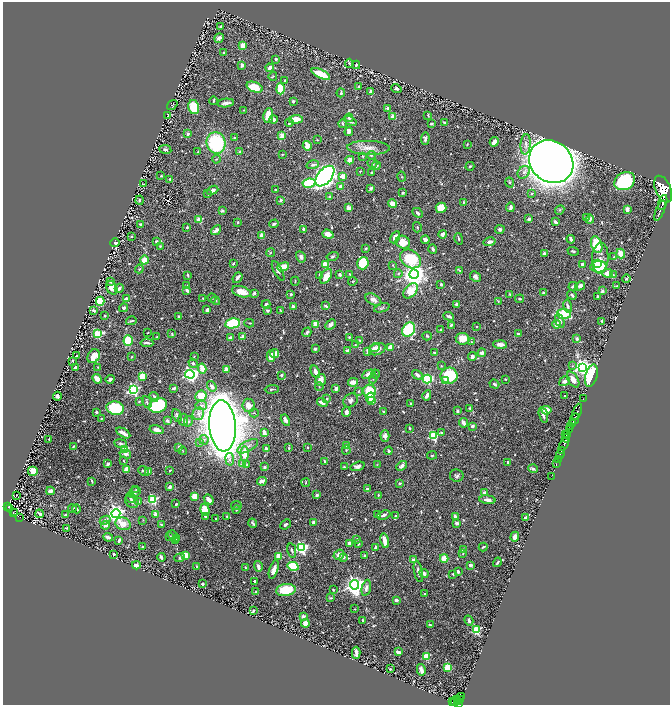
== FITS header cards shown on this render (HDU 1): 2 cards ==
NAXIS1  =                 1335
NAXIS2  =                 1406

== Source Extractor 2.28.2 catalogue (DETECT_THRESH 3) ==
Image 1335 x 1406 px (HDU 1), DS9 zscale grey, zoomed out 1/2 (1 PNG px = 2 x 2 image px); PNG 672 x 707 px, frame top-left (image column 2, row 1406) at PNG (3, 2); each listed source drawn as its Kron ellipse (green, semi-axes under 4 px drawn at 4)
Background 0.766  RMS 0.019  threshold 0.0568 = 3 sigma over >= 5 px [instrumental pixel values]
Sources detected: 768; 29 cannot appear on this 1/2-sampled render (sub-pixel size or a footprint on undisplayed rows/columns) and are neither listed nor drawn; of the other 739, the 500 brightest by FLUX_AUTO listed and drawn (239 fainter detections omitted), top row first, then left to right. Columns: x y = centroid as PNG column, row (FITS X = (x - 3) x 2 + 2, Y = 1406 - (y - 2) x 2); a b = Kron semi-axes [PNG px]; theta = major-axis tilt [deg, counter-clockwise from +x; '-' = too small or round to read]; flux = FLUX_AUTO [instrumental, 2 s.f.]
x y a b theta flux
221 26 3 2 - 5
219 38 5 4 - 17
242 46 4 3 - 57
224 53 3 3 - 4.8
276 59 2 2 - 15
349 63 4 3 - 4.5
242 65 4 3 - 9.5
356 65 4 3 - 5.4
270 68 4 2 - 22
321 74 10 4 -25 90
273 76 4 2 - 3.1
285 81 3 3 - 2.9
254 87 8 5 -21 96
359 87 4 3 - 3.8
396 88 5 3 - 8.2
280 89 5 3 - 120
371 91 4 3 - 8.2
341 93 4 2 - 6.2
214 101 4 2 - 6.1
293 101 3 3 - 6.2
226 103 8 3 6 14
172 105 6 3 36 2.9
194 107 7 5 -78 95
387 108 2 2 - 22
244 110 3 2 - 3.4
268 115 7 4 81 52
428 115 3 2 - 3.2
168 116 4 3 - 6
393 117 3 2 - 86
349 118 4 3 - 11
273 119 4 3 - 22
296 119 7 4 5 48
350 121 6 4 -30 9.8
289 123 4 2 - 8.5
444 123 2 2 - 8.4
343 124 4 3 - 7.2
431 124 2 2 - 4.2
349 132 4 3 - 8.3
188 134 2 2 - 24
282 135 3 2 - 83
234 138 3 2 - 2.9
425 138 6 3 85 8.6
317 140 2 2 - 3
494 142 5 3 - 23
216 143 11 9 -74 290
467 144 3 2 - 2.9
526 144 10 5 86 20
307 146 4 4 - 37
369 148 21 7 -1 36
165 149 6 3 -9 5.7
198 152 4 2 - 2.9
240 152 4 3 - 5.2
282 154 3 2 - 2.8
371 155 4 4 - 6.2
362 156 3 3 - 3.6
216 159 4 3 - 3.1
350 160 4 4 - 37
551 162 23 20 -38 7600
372 163 5 3 - 5.2
313 165 6 3 15 8.2
376 166 4 3 - 6.8
470 166 4 3 - 6.1
360 171 2 2 - 3.4
524 172 7 5 47 14
372 173 3 2 - 3.3
161 176 3 2 - 3
325 176 12 7 50 2400
343 176 3 2 - 72
402 177 5 3 - 4.2
170 179 4 3 - 5
625 181 11 8 29 430
309 183 6 4 8 130
510 183 5 3 - 4.7
143 184 2 2 - 3.3
341 187 4 4 - 20
371 188 4 2 - 7.9
663 189 14 8 -67 16000
213 190 6 4 21 16
276 190 3 3 - 7.2
207 193 3 3 - 6.8
402 193 4 3 - 4.7
531 193 4 3 - 3.7
330 197 4 3 - 7.5
139 200 4 3 - 7.2
281 200 2 2 - 22
463 202 4 2 - 3.7
663 202 8 2 73 1300
392 204 4 4 - 40
510 207 5 3 - 15
349 208 4 3 - 16
441 208 5 5 - 92
627 209 3 3 - 24
560 210 5 3 - 4.3
222 211 3 2 - 6.5
660 211 11 2 69 1200
418 213 6 3 -45 9.6
586 218 3 2 - 3.3
529 219 4 3 - 8.2
590 219 4 3 - 13
199 220 3 2 - 100
237 222 3 2 - 9.1
555 222 4 3 - 15
141 224 4 2 - 5.4
274 224 5 3 - 7.5
187 227 2 2 - 3.6
417 227 5 3 - 4.2
500 229 5 4 - 7.9
216 230 5 3 - 20
304 230 3 2 - 24
328 234 6 4 -20 23
443 234 4 3 - 9.1
261 235 2 2 - 44
131 236 2 2 - 3.9
395 237 6 4 62 32
459 239 6 2 -77 4.2
571 239 4 2 - 15
425 240 4 3 - 18
156 241 3 3 - 7.1
403 242 7 6 - 68
490 242 6 3 14 11
115 243 5 3 - 5.5
597 245 8 5 -70 150
160 246 3 2 - 3.2
366 248 3 2 - 4.6
433 249 5 3 - 11
573 251 6 3 -17 4.8
270 253 4 2 - 2.9
544 253 4 3 - 13
621 254 5 4 - 53
333 256 6 4 15 6.9
301 257 6 4 -60 11
614 257 4 3 - 3.6
600 258 15 8 86 29
411 259 11 8 -35 170
144 260 4 3 - 51
233 263 4 2 - 4
363 263 6 5 - 130
325 264 4 3 - 90
582 264 3 2 - 19
598 264 3 3 - 19
393 265 3 3 - 3.3
283 267 6 3 20 56
598 267 8 5 5 150
139 269 4 3 - 3.3
278 271 11 4 -62 14
460 271 4 3 - 4.5
608 273 5 4 - 47
349 274 2 2 - 3.5
398 274 4 3 - 4.9
414 274 5 4 - 3600
188 275 4 2 - 6.5
340 275 3 2 - 11
613 275 3 3 - 3.4
320 276 3 3 - 6.8
326 276 8 5 59 42
475 277 6 4 -45 13
237 278 6 2 52 15
626 278 4 3 - 4.2
295 281 4 2 - 3.7
353 281 4 2 - 3
111 282 3 2 - 4.1
441 284 3 3 - 6.9
187 286 4 3 - 6.5
573 286 5 3 - 10
580 286 5 4 - 16
617 286 4 2 - 2.9
112 288 7 5 -61 25
119 288 5 3 - 11
187 290 4 3 - 12
411 291 9 5 50 72
602 291 3 3 - 9.5
241 292 9 5 -16 56
254 293 2 2 - 27
544 293 3 3 - 11
291 294 3 3 - 6.8
510 294 4 3 - 3.2
572 295 5 2 - 10
597 296 3 2 - 5.9
212 298 4 3 - 3.2
126 299 4 3 - 13
203 299 4 3 - 3.9
520 299 4 3 - 4.8
373 300 9 5 -32 19
100 301 4 4 - 120
216 301 4 3 - 4.5
498 301 3 3 - 3.3
266 304 4 2 - 10
457 304 3 3 - 17
293 306 4 3 - 9.6
326 306 4 2 - 10
568 306 7 4 -79 11
124 308 4 4 - 7.3
382 308 8 3 18 5.2
93 310 3 3 - 12
207 310 3 2 - 7.1
280 310 2 2 - 2.8
267 311 4 3 - 5.4
564 314 7 5 -4 140
105 316 2 2 - 4.1
449 316 5 3 - 8.1
179 317 3 2 - 3.9
131 321 5 2 - 6
560 321 7 4 -69 14
602 321 2 2 - 6.4
233 323 7 5 10 190
249 323 5 3 - 3.7
316 324 4 3 - 47
557 324 4 4 - 20
330 325 6 3 43 16
451 325 2 2 - 12
477 327 2 2 - 3.7
409 330 7 6 - 240
441 330 3 2 - 4.6
307 332 5 3 - 9.5
147 333 3 1 - 3
97 334 4 3 - 230
172 334 3 2 - 4.3
518 334 2 2 - 17
427 336 4 3 - 4
157 337 2 2 - 3.1
243 337 3 3 - 22
349 337 2 2 - 4
230 338 4 3 - 13
462 339 7 6 - 53
577 339 4 3 - 9.7
128 340 5 4 - 100
360 341 4 2 - 3.9
472 342 3 2 - 4
147 343 6 2 -4 11
500 344 7 3 -3 21
355 345 2 2 - 4.1
375 347 5 3 - 11
391 347 4 3 - 72
315 349 3 2 - 9.4
377 349 8 5 23 31
347 351 3 2 - 26
368 351 4 3 - 12
434 353 4 2 - 3.3
482 353 4 3 - 17
274 354 4 3 - 35
76 356 3 2 - 3.2
94 356 7 6 - 59
194 356 3 3 - 3.4
271 356 5 4 - 54
132 357 3 2 - 3.3
472 357 4 3 - 13
73 361 3 2 - 3.2
193 363 5 4 - 7.6
441 366 2 2 - 3.7
572 366 3 3 - 3.1
75 367 3 2 - 6.8
98 367 2 2 - 2.9
582 367 4 4 - 1400
202 368 5 3 - 41
226 369 2 2 - 54
315 372 6 4 -66 20
190 374 5 4 - 1000
368 374 6 4 27 23
376 374 4 3 - 4.6
281 375 2 2 - 17
417 375 6 3 -34 14
142 376 4 3 - 86
449 376 8 8 - 260
591 376 11 6 74 260
373 378 5 2 - 3.8
97 379 5 3 - 35
110 379 4 3 - 7.9
427 379 4 4 - 300
505 379 3 2 - 4
573 379 9 5 -57 30
321 380 6 5 - 29
446 381 4 3 - 9.6
565 381 5 4 - 11
353 382 5 3 - 24
494 384 5 3 - 7.9
212 386 5 4 - 16
319 386 4 2 - 3.1
174 388 4 2 - 9.7
336 388 3 3 - 16
272 389 7 2 4 4.9
133 390 4 4 - 630
359 391 4 3 - 4.4
370 391 7 6 - 110
427 395 5 3 - 14
57 396 4 3 - 11
201 396 6 5 - 75
565 396 2 2 - 5.5
154 397 5 3 - 7.6
370 398 5 4 - 40
327 399 4 3 - 4.9
583 399 2 1 - 33
350 400 8 6 40 13
139 401 2 2 - 3.1
371 401 3 2 - 55
147 402 6 3 -62 6.1
322 403 6 3 -32 21
410 403 2 2 - 5.7
158 405 9 7 25 270
201 405 6 4 9 12
248 405 6 6 - 30
115 408 9 6 -12 230
470 408 3 3 - 4.3
546 410 5 4 - 42
383 411 2 2 - 3.5
457 411 4 3 - 5.6
96 412 3 3 - 4.3
346 412 5 4 - 16
577 412 8 2 68 1200
254 413 5 2 - 3.3
198 414 6 6 - 15
177 415 6 4 -65 9.1
543 415 8 3 -76 15
101 418 2 2 - 3.2
574 419 6 2 65 1000
183 420 6 5 - 9.5
285 420 6 4 -59 17
167 421 3 2 - 13
188 421 5 3 - 6.3
463 423 5 3 - 23
572 423 3 2 - 160
222 426 25 13 -85 9400
472 426 3 2 - 14
571 427 3 1 - 280
410 428 4 2 - 4.8
157 430 7 4 -10 20
570 430 3 3 - 720
264 432 4 3 - 28
123 433 8 3 -30 34
442 433 3 2 - 3.9
566 435 2 1 - 290
568 435 3 2 - 400
385 436 6 4 -89 14
433 436 3 3 - 300
566 438 4 3 - 1100
49 439 2 2 - 4.8
204 440 5 4 - 9.8
199 443 4 3 - 4.6
120 444 6 3 -9 8.1
564 444 6 2 67 1700
73 446 2 2 - 3.2
248 446 11 5 29 20
347 446 4 3 - 21
179 447 4 3 - 14
307 447 2 2 - 6.6
266 448 3 3 - 11
289 448 2 2 - 4.9
125 449 4 3 - 120
346 450 4 3 - 3.8
562 450 3 1 - 330
183 451 4 3 - 3.2
389 451 4 3 - 4.9
125 454 6 4 -16 11
244 454 7 4 89 53
560 454 4 1 - 530
432 455 5 3 - 4.5
230 459 6 4 -81 12
558 459 3 1 - 150
123 461 4 2 - 3.2
325 461 4 2 - 5.2
508 462 2 2 - 5.7
108 464 4 3 - 7.3
242 464 2 2 - 44
377 464 3 3 - 2.8
557 464 2 1 - 240
246 465 4 3 - 3.2
358 466 7 4 17 15
402 466 6 3 41 12
264 467 3 3 - 4.4
344 467 2 2 - 3.7
127 469 4 3 - 33
533 469 5 3 - 11
170 470 2 2 - 3.6
33 471 5 5 - 48
144 471 6 3 -37 8.6
148 471 2 2 - 21
457 476 7 6 - 9.8
551 477 3 1 - 12
92 481 4 2 - 3.5
262 481 5 3 - 18
306 483 4 2 - 2.9
400 483 3 2 - 5
170 487 3 2 - 17
367 489 3 3 - 7.9
136 490 3 2 - 4.1
50 491 4 3 - 15
134 492 6 5 - 14
485 493 4 3 - 17
16 495 2 2 - 3.1
317 495 2 2 - 17
378 495 2 2 - 3.3
195 496 4 3 - 53
130 498 5 3 - 5.5
209 499 5 3 - 27
153 500 3 3 - 360
487 500 8 3 -6 16
132 501 7 6 - 17
138 501 3 3 - 3.4
176 504 2 2 - 4.4
236 505 5 3 - 3.8
8 507 3 2 - 74
10 508 2 1 - 9
72 508 4 3 - 4.4
76 509 4 3 - 9
205 509 6 4 -72 63
237 510 4 3 - 4.6
13 513 4 2 - 58
15 513 3 1 - 16
39 514 4 2 - 9.4
116 514 4 4 - 1500
155 514 2 2 - 54
377 514 2 2 - 8.1
65 515 3 2 - 5.3
384 515 7 3 21 13
396 515 3 3 - 3.6
205 516 3 3 - 7.5
227 516 3 3 - 3.8
455 516 4 3 - 11
20 517 2 1 - 24
525 518 3 2 - 10
216 519 2 2 - 4.2
105 520 6 4 28 7.7
143 520 4 3 - 3.1
253 523 4 2 - 8.1
314 523 3 3 - 12
457 523 3 2 - 18
123 524 8 6 -20 38
285 524 6 3 40 7.4
106 525 4 3 - 13
161 525 3 2 - 4
66 528 2 2 - 2.8
173 535 5 3 - 4.7
170 536 4 2 - 4.7
108 537 5 2 - 15
515 537 5 3 - 24
177 538 4 3 - 17
356 539 3 3 - 8.7
119 540 4 2 - 8
175 541 3 3 - 8.3
385 541 7 3 -79 37
350 543 4 4 - 14
358 544 3 3 - 3.4
143 547 2 2 - 4.4
376 547 3 2 - 7.4
483 547 4 2 - 3.2
301 548 4 4 - 610
463 549 4 3 - 4.9
292 550 7 3 -79 6.5
114 554 2 2 - 9.4
463 554 3 3 - 3.1
186 555 3 3 - 47
339 555 5 5 - 19
365 555 3 3 - 3.9
279 556 4 3 - 46
161 557 4 2 - 8.3
344 557 3 3 - 4.8
180 558 5 4 - 5.4
444 558 4 4 - 67
413 560 3 3 - 18
497 562 5 2 - 7
136 565 4 3 - 15
470 565 3 3 - 13
197 566 4 3 - 3.5
258 566 5 3 - 13
293 566 5 4 - 180
245 567 3 2 - 3
274 570 9 4 71 27
418 571 11 3 -78 18
458 571 3 2 - 15
424 573 5 4 - 15
453 574 3 2 - 4.4
255 582 4 2 - 8.9
202 584 3 2 - 9.1
354 585 5 4 - 1900
366 588 8 3 78 16
286 590 10 6 9 110
333 590 2 2 - 3.7
256 592 4 3 - 3.4
424 594 2 2 - 5.9
330 598 3 2 - 3.9
396 600 3 3 - 12
355 609 2 2 - 3
253 611 3 2 - 3.1
303 616 2 2 - 50
362 620 3 2 - 3.7
469 620 5 3 - 13
305 623 4 3 - 23
430 625 4 3 - 6
476 630 3 3 - 290
398 652 4 3 - 22
356 653 6 2 -90 18
426 657 3 3 - 130
448 668 4 4 - 93
390 669 2 2 - 6.1
421 670 6 3 -77 15
462 697 3 2 - 230
460 700 4 2 - 200
452 701 3 2 - 130
455 701 5 2 - 350
457 702 2 1 - 120
459 704 3 2 - 350
At the frame edge (FLAGS 8, measured only in part): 1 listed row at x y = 459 704
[239 fainter detections neither listed nor drawn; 29 sub-pixel or undisplayed-footprint detections neither listed nor drawn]